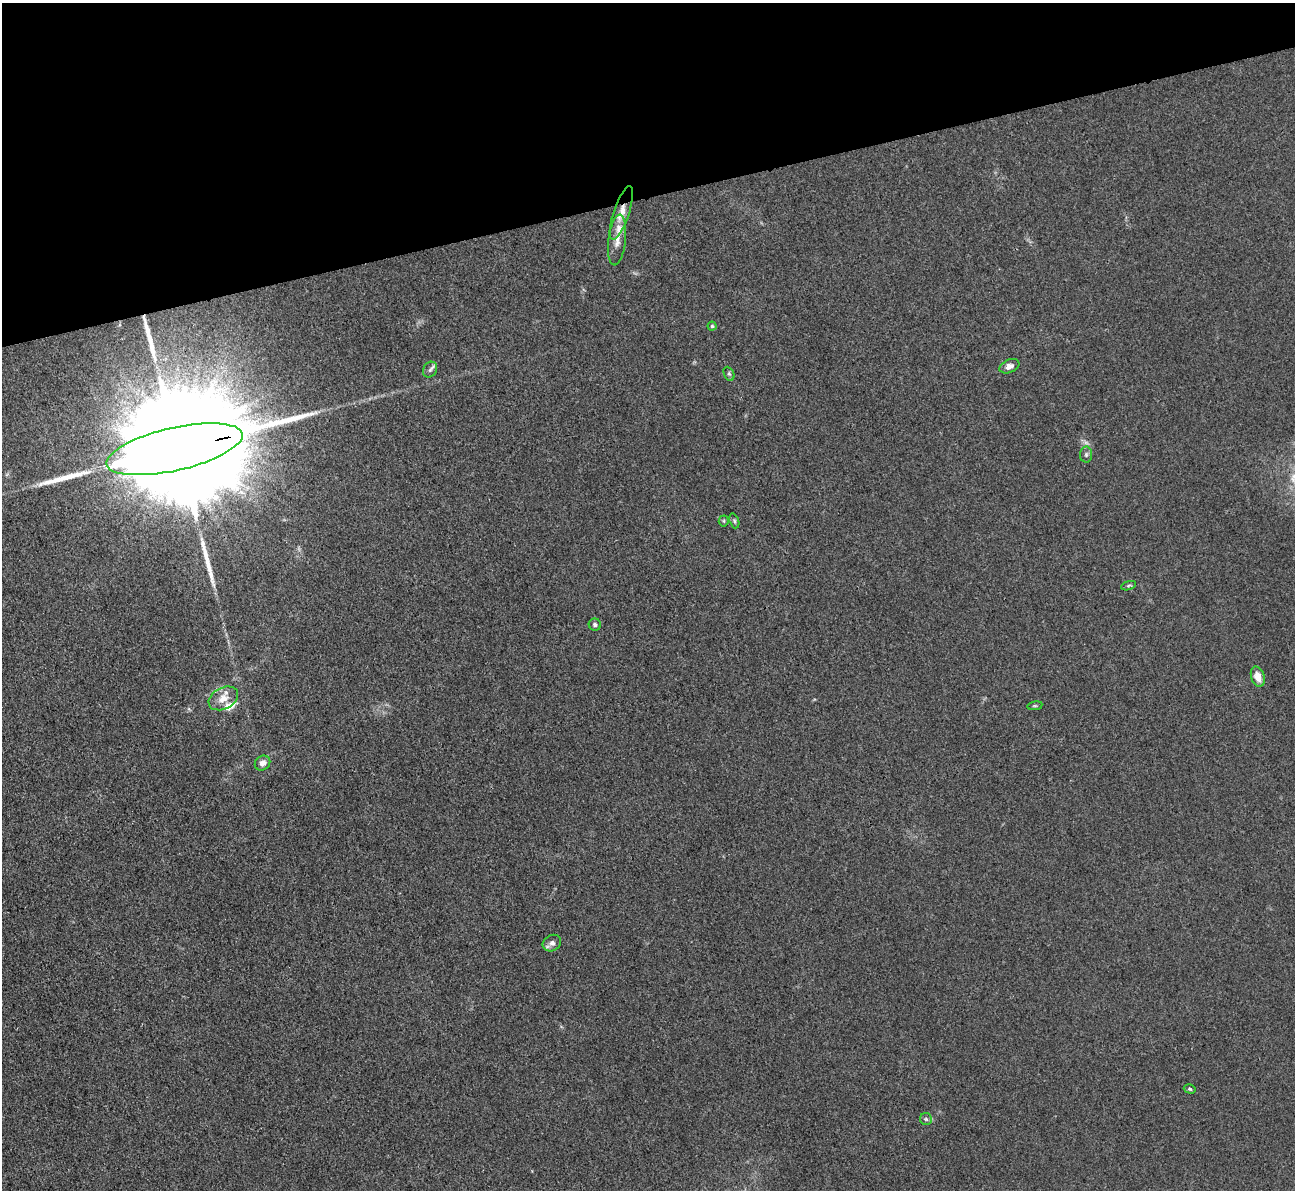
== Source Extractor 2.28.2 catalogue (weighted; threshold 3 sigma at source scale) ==
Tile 3 of 4 x 4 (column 3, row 1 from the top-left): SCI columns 2588-3880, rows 3828-5015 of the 5174 x 5158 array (HDU 1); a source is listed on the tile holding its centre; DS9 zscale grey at full resolution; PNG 1297 x 1192 px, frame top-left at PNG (2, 3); each listed source drawn as its Kron ellipse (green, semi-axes under 4 px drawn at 4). Shown black and unused: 16% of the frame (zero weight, under 3 of 4 exposures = <1% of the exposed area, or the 3 px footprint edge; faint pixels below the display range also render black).
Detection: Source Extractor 2.28.2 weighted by HDU 2 'WHT'; one run over the whole footprint, this tile lists its part. Background 0.0504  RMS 0.0051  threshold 0.0229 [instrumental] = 3 sigma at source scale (4.5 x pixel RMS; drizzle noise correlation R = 1.50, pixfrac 1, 0.05/0.05 arcsec/px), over >= 5 px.
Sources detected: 27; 1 too faint to see at this stretch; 1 inside a brighter object's white glare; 4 long thin detections or spike segments (spike, bleed or trail) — neither listed nor drawn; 2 inside a brighter listed object's ellipse — not listed separately; the other 19 listed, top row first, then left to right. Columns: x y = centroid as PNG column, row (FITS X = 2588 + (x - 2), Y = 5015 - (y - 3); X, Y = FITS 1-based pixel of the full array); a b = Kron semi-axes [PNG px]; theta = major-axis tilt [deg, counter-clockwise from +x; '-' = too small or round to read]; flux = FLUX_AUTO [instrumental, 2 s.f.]
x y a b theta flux
621 213 28 7 71 6.9
617 240 25 8 83 5.9
712 326 4 4 - 0.78
1009 366 10 6 24 2.9
430 370 8 6 54 1.6
729 374 7 5 -65 1
174 449 69 21 13 51000
1086 455 8 6 89 1.2
724 521 5 5 - 0.8
734 521 8 4 -70 0.97
1128 586 8 3 19 0.76
595 625 6 6 - 1.2
1258 677 10 6 -73 5.4
223 698 15 10 28 6.5
1035 706 8 4 8 0.72
263 763 8 7 - 3.2
552 943 9 8 - 2.7
1190 1089 6 4 -16 0.79
926 1119 6 6 - 1.1
Overlapping masked pixels (flux is a lower limit): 2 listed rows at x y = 621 213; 174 449